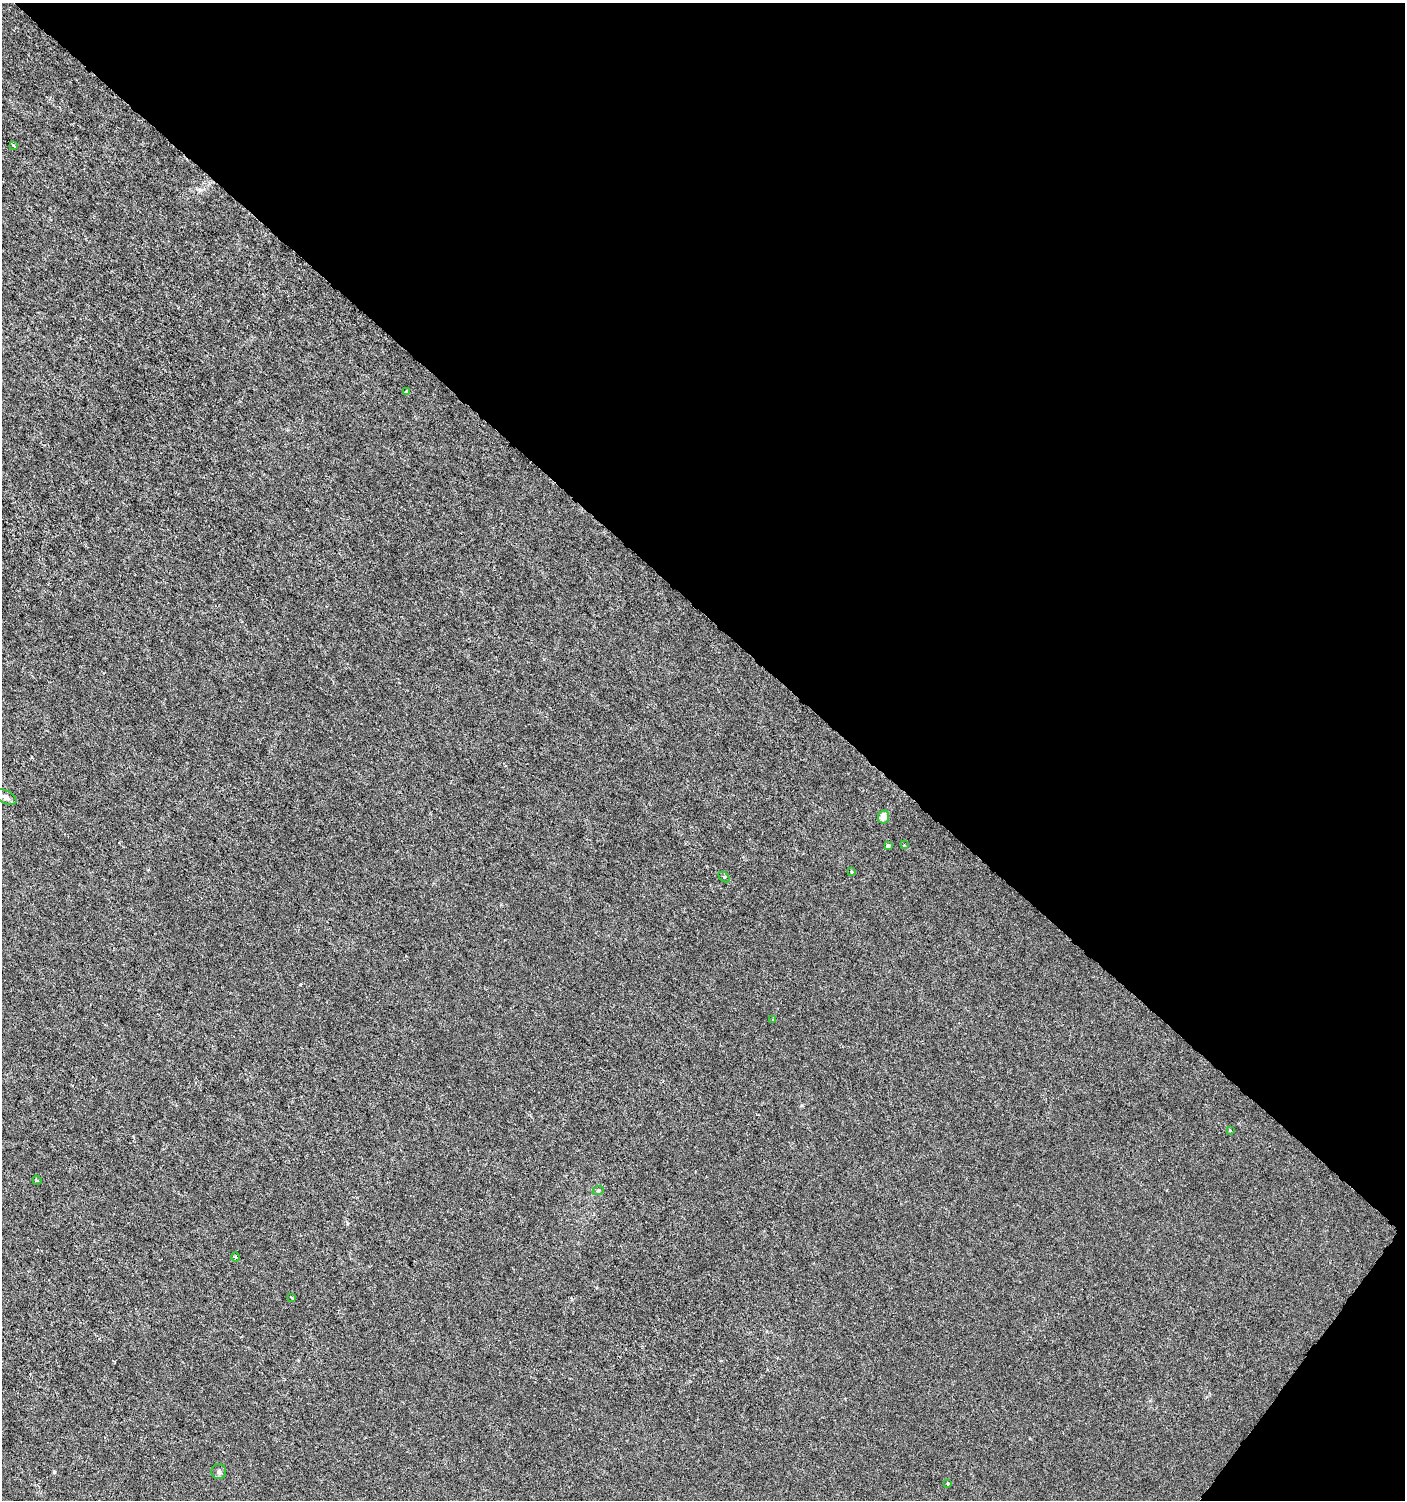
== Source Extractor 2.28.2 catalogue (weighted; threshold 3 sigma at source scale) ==
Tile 8 of 4 x 4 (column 4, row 2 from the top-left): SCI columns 4383-5785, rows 3004-4501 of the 6026 x 6000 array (HDU 1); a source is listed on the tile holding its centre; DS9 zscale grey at full resolution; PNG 1407 x 1502 px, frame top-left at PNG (2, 3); each listed source drawn as its Kron ellipse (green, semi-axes under 4 px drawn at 4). Shown black and unused: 42% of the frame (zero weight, under 3 of 6 exposures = <1% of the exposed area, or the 3 px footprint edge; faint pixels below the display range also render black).
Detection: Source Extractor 2.28.2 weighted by HDU 2 'WHT'; one run over the whole footprint, this tile lists its part. Background -1.05e-05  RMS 0.0012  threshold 0.00501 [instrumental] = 3 sigma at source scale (4.09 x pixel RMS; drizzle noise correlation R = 1.36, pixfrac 0.8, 0.0396/0.0396 arcsec/px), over >= 5 px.
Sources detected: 16; all 16 listed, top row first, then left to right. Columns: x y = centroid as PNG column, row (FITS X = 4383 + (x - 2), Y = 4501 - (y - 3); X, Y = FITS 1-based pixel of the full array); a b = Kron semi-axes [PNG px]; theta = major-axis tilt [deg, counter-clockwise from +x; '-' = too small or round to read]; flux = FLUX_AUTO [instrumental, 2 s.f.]
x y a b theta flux
14 146 3 3 - 0.25
406 392 4 4 - 0.24
6 797 11 6 -28 0.52
884 817 6 5 - 1.1
888 845 4 3 - 0.47
904 845 3 2 - 0.09
851 872 3 3 - 0.11
724 877 6 4 -43 0.15
773 1020 4 3 - 0.11
1230 1130 4 4 - 0.11
37 1180 5 4 - 0.13
598 1191 6 3 19 0.13
235 1257 4 4 - 0.12
292 1298 4 3 - 0.1
219 1472 7 7 - 0.32
948 1483 3 2 - 0.16
Unlisted compact peaks at least as high as the median listed source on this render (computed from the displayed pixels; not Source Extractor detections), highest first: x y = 54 1472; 200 190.